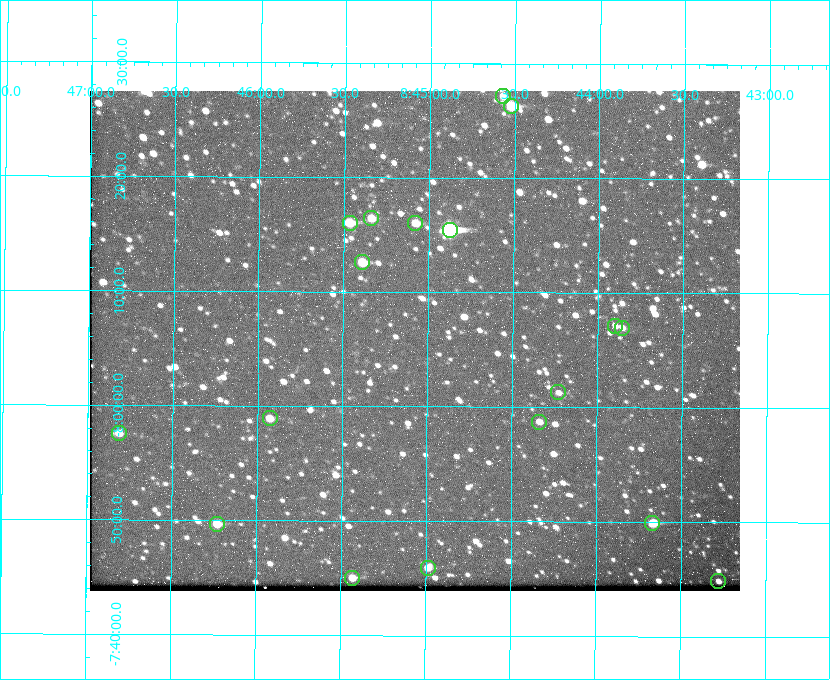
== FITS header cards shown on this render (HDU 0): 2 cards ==
NAXIS1  =                  650 / Width of table row in bytes
NAXIS2  =                  500 / Number of rows in table

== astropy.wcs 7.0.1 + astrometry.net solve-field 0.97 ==
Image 650 x 500 px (HDU 0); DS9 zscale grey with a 90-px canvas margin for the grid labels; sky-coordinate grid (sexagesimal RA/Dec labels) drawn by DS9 from the SOLVED WCS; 18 Tycho-2 reference stars matched to detected sources circled (green)
Header WCS: none
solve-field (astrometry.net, Tycho-2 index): SOLVED blind (the file carries no WCS)
Solved WCS: RA---TAN-SIP/DEC--TAN-SIP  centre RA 08:45:05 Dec -08:06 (131.27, -8.10 deg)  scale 5.25 arcsec/px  FOV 56.9' x 43.7'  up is +179 deg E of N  parity flipped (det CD > 0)
(file carries no celestial WCS; the grid is the blind solution)
Tycho-2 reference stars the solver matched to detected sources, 18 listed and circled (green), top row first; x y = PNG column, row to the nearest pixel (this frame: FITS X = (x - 90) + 1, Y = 500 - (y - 91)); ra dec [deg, ICRS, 3 dp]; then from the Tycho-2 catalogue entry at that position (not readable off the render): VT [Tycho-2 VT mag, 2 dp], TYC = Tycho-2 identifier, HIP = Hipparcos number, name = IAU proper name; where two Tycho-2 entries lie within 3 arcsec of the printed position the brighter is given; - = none
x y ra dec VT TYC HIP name
503 96 131.142 -8.452 11.09 5442-980-1 - -
511 106 131.131 -8.438 9.34 5442-845-1 - -
371 218 131.335 -8.274 10.98 5442-594-1 - -
350 223 131.367 -8.267 10.01 5442-454-1 - -
415 223 131.270 -8.267 10.78 5442-693-1 - -
450 230 131.219 -8.257 7.68 5442-1112-1 42924 -
362 262 131.348 -8.210 9.85 5442-617-1 - -
615 326 130.974 -8.119 12.03 5442-588-1 - -
622 328 130.964 -8.116 12.42 5442-381-1 - -
558 392 131.057 -8.021 12.20 5442-277-1 - -
270 418 131.481 -7.982 10.84 5442-1444-1 - -
539 422 131.085 -7.979 12.05 5442-273-1 - -
119 433 131.703 -7.959 11.45 5442-1027-1 - -
652 523 130.917 -7.832 10.58 5442-498-1 - -
217 524 131.557 -7.828 10.76 5442-1179-1 - -
428 568 131.247 -7.766 11.19 5442-426-1 - -
352 578 131.357 -7.750 10.86 5442-458-1 - -
718 581 130.819 -7.748 12.22 5442-892-1 - -